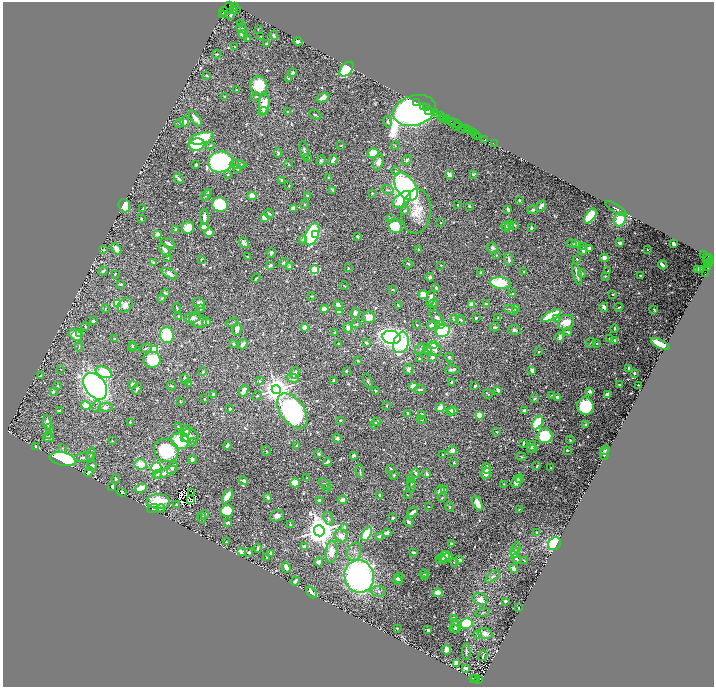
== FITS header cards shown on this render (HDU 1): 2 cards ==
NAXIS1  =                 1423
NAXIS2  =                 1369

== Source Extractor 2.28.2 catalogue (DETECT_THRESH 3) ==
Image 1423 x 1369 px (HDU 1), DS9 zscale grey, zoomed out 1/2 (1 PNG px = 2 x 2 image px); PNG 716 x 689 px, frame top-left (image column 2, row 1369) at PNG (3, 2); each listed source drawn as its Kron ellipse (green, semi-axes under 4 px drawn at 4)
Background 2.24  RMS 0.014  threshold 0.0429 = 3 sigma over >= 5 px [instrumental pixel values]
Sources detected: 1025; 90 cannot appear on this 1/2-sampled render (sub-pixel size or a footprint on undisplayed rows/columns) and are neither listed nor drawn; of the other 935, the 500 brightest by FLUX_AUTO listed and drawn (435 fainter detections omitted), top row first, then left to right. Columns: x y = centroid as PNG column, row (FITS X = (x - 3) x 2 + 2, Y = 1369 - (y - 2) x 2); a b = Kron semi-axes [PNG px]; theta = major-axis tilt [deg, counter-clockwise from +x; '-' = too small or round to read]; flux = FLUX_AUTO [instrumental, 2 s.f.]
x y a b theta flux
229 5 3 2 - 140
235 6 2 1 - 67
233 10 4 1 - 380
236 10 3 1 - 57
223 11 4 1 - 240
222 15 2 2 - 230
231 15 3 2 - 3.1
240 23 3 2 - 8.2
242 29 6 3 -28 4.8
258 29 2 2 - 3
243 34 5 4 - 20
274 35 4 3 - 8.9
261 36 2 2 - 3
248 39 2 2 - 3.8
298 42 4 3 - 11
266 44 4 3 - 8
234 47 3 3 - 3.5
217 54 4 2 - 3
346 69 9 5 47 410
292 72 4 3 - 7.2
207 76 3 2 - 3.9
288 78 4 2 - 3.4
259 85 9 8 - 150
236 90 2 2 - 4.5
225 96 4 2 - 3.9
256 97 5 4 - 4.9
323 98 7 3 25 44
416 103 2 1 - 110
264 104 10 5 83 62
424 107 2 1 - 160
426 108 3 2 - 300
414 110 22 15 17 3500
428 110 3 1 - 120
263 111 5 3 - 5.9
288 111 4 3 - 3.9
434 112 2 2 - 210
315 115 6 3 -30 4.9
441 116 2 1 - 69
443 117 2 1 - 190
195 118 9 3 -53 30
444 119 2 2 - 220
446 119 2 2 - 92
448 120 2 1 - 230
451 121 4 1 - 470
185 122 5 4 - 11
388 122 6 4 -78 7.9
179 123 5 3 - 6.6
455 123 7 1 -12 92
458 125 4 1 - 320
457 126 2 1 - 61
463 129 2 1 - 280
465 129 2 1 - 97
467 129 2 1 - 210
469 131 2 1 - 150
473 133 3 1 - 160
476 134 2 1 - 95
478 136 3 2 - 310
202 138 12 5 16 170
485 139 3 2 - 200
197 144 8 6 14 220
494 144 3 1 - 42
210 145 4 2 - 3.2
341 145 3 2 - 4.1
395 145 4 3 - 4.2
304 150 9 3 -78 10
278 153 4 3 - 5.2
373 153 5 5 - 82
308 158 3 3 - 6.5
321 160 5 4 - 6.6
333 160 5 3 - 22
407 160 6 3 49 6.1
220 162 12 10 8 890
378 162 8 5 75 25
241 164 3 3 - 3.1
288 164 4 3 - 3.8
196 165 3 2 - 10
238 165 8 4 -2 7.6
237 169 4 3 - 5.7
395 171 4 3 - 4.2
474 174 3 3 - 5.3
228 175 3 2 - 6
449 175 4 3 - 38
328 177 4 3 - 3.4
179 178 5 2 - 8.8
282 180 3 3 - 6.3
289 185 4 3 - 4.5
406 187 16 9 -55 1100
333 190 3 2 - 4.6
387 190 6 4 -17 7.2
208 192 4 3 - 8.1
372 193 4 3 - 4.3
206 195 6 3 50 8.3
307 195 2 2 - 5.2
252 196 4 4 - 45
402 199 11 6 40 120
519 200 3 2 - 8.6
305 204 4 4 - 4.8
220 205 8 7 - 340
457 205 2 2 - 5.2
124 206 7 5 -70 90
469 206 3 2 - 5.7
541 206 6 3 51 14
143 208 3 2 - 2.9
293 208 4 3 - 19
616 208 12 2 -33 9.1
508 209 4 2 - 18
533 210 5 3 - 6.6
405 211 5 4 - 6.3
416 211 22 14 84 84
269 214 5 3 - 7.7
590 216 8 4 53 220
204 217 8 3 -89 19
265 217 4 3 - 37
141 218 2 2 - 3.4
391 218 3 2 - 3.2
620 219 7 6 - 84
441 223 2 2 - 3.5
509 225 5 4 - 26
515 225 3 3 - 3.6
395 226 7 6 - 110
204 227 4 4 - 27
506 227 5 2 - 11
188 228 6 6 - 75
531 228 3 3 - 8.3
176 230 4 3 - 6.1
209 233 5 4 - 44
157 234 2 2 - 56
312 234 12 6 69 520
316 235 2 2 - 23
357 237 3 2 - 4.5
303 239 4 4 - 3.9
168 243 8 2 -29 11
244 243 6 4 -53 11
576 243 2 2 - 47
620 243 3 3 - 15
572 244 5 2 - 4.3
674 244 3 2 - 28
584 247 4 3 - 6.2
493 248 6 5 - 8.6
589 248 3 3 - 16
104 249 4 3 - 3.6
117 249 6 4 -60 28
165 250 8 2 -53 23
419 250 4 3 - 3.2
583 250 4 2 - 12
647 250 2 2 - 3.4
271 253 5 3 - 7.9
704 254 2 1 - 180
497 255 2 2 - 3.3
247 257 4 3 - 4.2
168 258 4 2 - 2.9
604 258 4 3 - 17
706 258 3 2 - 940
201 259 2 2 - 3.1
577 259 2 2 - 4.1
708 259 5 3 - 950
509 260 6 3 -83 11
711 261 2 2 - 140
153 263 3 2 - 6
284 263 5 4 - 4.9
709 263 3 1 - 150
408 264 5 2 - 3.4
270 265 3 2 - 12
441 265 2 2 - 3.9
662 265 5 2 - 12
709 265 3 1 - 150
290 267 3 3 - 13
708 267 4 3 - 430
348 268 2 2 - 4.6
698 269 3 3 - 48
314 270 3 3 - 250
701 270 2 2 - 5.3
103 271 4 3 - 8
608 271 2 2 - 3.3
524 272 2 2 - 3.2
480 273 2 2 - 11
705 273 2 1 - 73
115 274 3 2 - 3.2
169 274 9 4 -28 17
577 274 11 3 -76 24
582 274 4 4 - 3.2
605 276 2 2 - 5.1
641 276 3 2 - 7.6
430 277 4 2 - 5.5
256 278 4 2 - 5.7
500 283 10 6 -8 200
121 284 2 2 - 7.8
344 286 4 2 - 2.9
436 288 4 3 - 6.6
393 289 3 2 - 3.7
166 293 4 2 - 11
512 294 3 2 - 4
613 294 2 2 - 3.8
423 295 5 4 - 65
312 296 3 2 - 3.6
162 298 2 2 - 5.6
430 298 8 3 76 19
199 303 6 5 - 14
117 304 3 3 - 350
433 304 5 3 - 6.9
486 304 4 3 - 7.2
125 305 8 6 41 17
338 305 5 3 - 31
398 305 3 2 - 3.7
472 305 3 3 - 42
604 307 4 3 - 27
619 307 4 2 - 4.3
177 308 5 2 - 4.6
515 308 3 3 - 18
105 309 4 3 - 3
200 309 4 3 - 3
324 309 4 3 - 61
511 310 7 3 -24 8.8
654 310 3 2 - 4.1
339 312 4 3 - 30
355 313 5 4 - 12
551 316 11 3 28 160
179 317 3 2 - 9
192 317 8 5 9 26
369 317 6 6 - 34
437 317 9 4 -45 16
498 317 2 2 - 3.3
476 318 2 2 - 6.2
454 319 3 2 - 15
557 319 4 3 - 4.4
460 320 5 3 - 5.1
93 321 3 2 - 8
198 321 9 6 -18 16
206 322 4 3 - 25
232 322 6 2 17 3
566 322 8 7 - 48
356 324 4 3 - 3.4
417 325 2 2 - 2.9
432 325 4 4 - 14
440 325 4 3 - 28
85 326 4 2 - 3.5
305 327 4 3 - 39
495 327 5 3 - 7.9
348 328 5 4 - 13
237 329 6 3 75 27
615 329 4 2 - 5.4
514 330 6 5 - 8
443 331 7 6 - 220
568 332 4 3 - 6.1
335 333 4 4 - 3.3
80 334 3 3 - 20
76 335 7 5 -33 43
167 335 8 7 - 180
392 337 9 6 -9 2100
560 337 4 3 - 20
610 338 3 2 - 6.6
114 339 2 2 - 7.5
615 340 3 3 - 6.2
366 343 4 3 - 11
401 343 10 7 71 300
591 343 5 3 - 3.9
597 343 3 3 - 4.2
233 344 3 3 - 6.7
243 344 5 3 - 18
339 344 3 2 - 3.7
434 344 3 3 - 130
660 344 10 3 -28 160
132 345 3 2 - 9.5
79 346 5 3 - 4.3
133 348 2 2 - 3.2
145 348 7 3 23 4.5
420 349 6 4 51 6.1
434 349 8 6 -28 22
155 350 3 3 - 280
427 350 4 4 - 17
539 352 2 2 - 7.7
433 357 2 2 - 40
449 357 5 4 - 6.2
419 359 3 2 - 3.8
152 360 8 8 - 200
358 361 4 3 - 3.4
629 368 3 2 - 6.1
60 369 2 2 - 3.1
408 369 5 4 - 13
452 370 7 3 2 9.5
532 370 4 2 - 17
346 371 3 2 - 5.2
104 372 8 5 -25 160
203 372 3 2 - 3.4
295 373 6 3 61 9.7
634 373 2 2 - 6.2
41 376 3 2 - 2.9
293 378 6 3 -16 17
185 379 5 3 - 10
333 380 4 3 - 6.4
260 381 4 3 - 5.9
368 381 8 4 -67 5.1
451 382 3 3 - 7
132 384 4 3 - 12
189 384 3 3 - 3.2
619 385 2 2 - 4.2
638 385 3 2 - 3.9
58 386 3 2 - 3.5
95 386 15 10 -53 1900
171 386 4 2 - 4
414 386 4 3 - 44
475 386 3 2 - 6.5
137 389 6 3 59 7.4
276 390 4 4 - 5600
420 390 5 3 - 8.6
498 390 4 3 - 14
53 391 3 2 - 8.9
244 391 7 3 62 20
375 391 3 2 - 4.1
590 391 4 3 - 12
488 394 5 2 - 4
608 394 4 3 - 16
213 395 4 2 - 15
552 395 4 3 - 3.3
257 396 5 3 - 4.3
558 397 4 3 - 21
535 398 2 2 - 8.3
204 399 3 3 - 4.4
180 401 4 3 - 2.9
86 405 5 4 - 49
97 406 6 4 83 6.2
386 406 3 2 - 2.9
585 406 9 8 - 240
105 407 7 4 5 16
440 408 5 4 - 37
230 409 2 2 - 5.1
524 410 4 3 - 9.4
59 411 2 2 - 5.3
292 411 20 12 -53 1200
453 411 5 3 - 30
450 412 3 3 - 18
407 413 3 2 - 7.7
421 415 3 2 - 27
479 415 3 2 - 96
340 420 2 2 - 7.1
422 420 5 3 - 3.2
47 422 7 4 -81 18
130 422 3 3 - 4.3
377 422 4 3 - 19
538 423 7 5 57 180
585 424 4 3 - 6.1
375 425 3 2 - 2.9
178 427 3 2 - 3.9
50 428 4 3 - 5.6
186 431 6 4 64 15
496 432 3 2 - 3
49 436 4 3 - 6.2
190 436 9 7 -11 13
545 436 7 7 - 260
185 437 4 3 - 26
48 438 5 2 - 12
337 438 4 3 - 7.3
570 440 4 3 - 5.1
112 441 3 2 - 3
180 441 9 8 - 180
192 442 4 3 - 3.2
523 443 4 2 - 8
297 445 3 2 - 4.3
35 446 3 2 - 9.5
227 446 4 3 - 9.4
531 447 6 4 72 7
62 448 3 3 - 3.7
534 449 3 2 - 3.4
166 450 13 11 -34 210
452 450 5 4 - 20
567 450 2 2 - 6.7
605 450 5 2 - 3.6
266 451 5 3 - 3
91 454 7 4 75 6
319 454 3 2 - 8.2
443 454 2 2 - 3.3
605 454 6 3 73 6.4
353 456 3 2 - 14
84 457 10 4 8 14
521 457 5 3 - 4.6
63 459 13 6 -12 810
192 460 4 4 - 9.1
327 462 4 2 - 11
454 463 3 2 - 5.1
141 464 6 5 - 64
92 466 5 4 - 15
537 466 4 2 - 4.4
156 467 5 4 - 280
172 467 7 3 61 14
391 468 4 2 - 4.6
486 468 5 3 - 14
551 468 3 2 - 3.1
360 471 7 2 -82 4.6
89 472 5 4 - 13
166 472 13 4 22 24
416 473 5 3 - 5.3
486 473 6 5 - 26
157 474 4 3 - 7.7
427 474 4 3 - 12
394 475 5 3 - 4.5
307 478 2 2 - 4.5
116 479 4 4 - 5.1
410 479 2 2 - 37
520 479 4 3 - 4.7
244 481 5 3 - 13
516 482 7 4 68 22
295 483 5 4 - 82
411 483 5 3 - 3
325 484 7 3 -36 6.6
504 484 2 2 - 3.4
411 486 6 3 90 3.1
112 487 4 3 - 6.6
141 488 6 4 21 50
326 489 3 2 - 3.6
440 490 5 4 - 17
445 490 3 2 - 3.2
122 492 5 2 - 4.6
192 493 2 1 - 2.9
380 495 3 2 - 13
407 495 2 2 - 3
227 496 8 3 56 61
268 497 3 3 - 11
442 498 5 3 - 4.5
190 500 2 1 - 3.3
319 500 2 2 - 12
342 500 5 4 - 16
158 501 12 7 -1 110
477 503 8 3 -65 49
176 505 2 2 - 2.9
429 507 2 2 - 3.5
450 507 5 3 - 4.9
161 508 4 3 - 4.3
153 509 6 3 21 3.6
519 509 2 2 - 2.9
227 511 7 6 - 170
413 512 6 3 35 20
205 514 4 3 - 13
277 516 7 5 20 18
202 518 6 2 -78 2.9
393 518 4 3 - 6.3
328 519 7 4 -71 8.9
408 522 5 3 - 8.7
228 523 4 3 - 8
290 524 3 2 - 3.8
345 527 3 2 - 15
319 531 5 5 - 8300
536 532 2 2 - 6.1
387 533 4 3 - 17
367 534 7 4 58 180
341 536 7 6 - 30
379 536 2 2 - 33
226 542 3 2 - 7.7
451 543 2 2 - 5.5
554 544 7 5 47 280
305 547 4 3 - 15
516 547 5 3 - 3.1
258 548 4 2 - 8.4
241 552 3 3 - 24
249 552 3 2 - 8.4
332 552 11 6 84 46
354 552 9 6 68 14
413 552 3 2 - 13
515 552 6 4 85 24
270 553 4 3 - 7.7
444 556 6 4 32 21
266 558 4 3 - 4.6
447 558 6 2 16 9.2
441 559 6 3 -20 12
516 559 5 4 - 5.9
460 560 4 3 - 5
524 561 4 2 - 3.6
319 562 4 4 - 12
454 562 2 2 - 3.8
286 567 5 3 - 25
513 568 4 3 - 18
424 574 5 2 - 6.2
359 576 16 14 -78 1200
425 576 3 2 - 3.8
492 576 8 4 39 8.8
399 578 5 4 - 19
398 580 4 3 - 20
295 581 4 2 - 11
378 591 8 5 -2 11
311 592 7 3 -47 26
438 593 5 4 - 29
480 599 7 6 - 30
505 601 3 2 - 9.2
519 607 2 2 - 13
483 612 7 3 14 3.6
454 618 3 3 - 15
466 623 6 5 - 180
456 626 7 2 -76 7.2
397 628 2 2 - 6.6
454 629 4 2 - 7.9
428 630 3 2 - 8.1
485 633 8 5 -16 21
478 634 3 2 - 3
447 649 5 3 - 22
466 652 8 3 -88 7
483 655 5 2 - 4.6
456 663 4 3 - 17
466 668 4 3 - 14
473 678 2 2 - 390
475 678 2 1 - 250
479 679 3 2 - 610
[435 fainter detections neither listed nor drawn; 90 sub-pixel or undisplayed-footprint detections neither listed nor drawn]